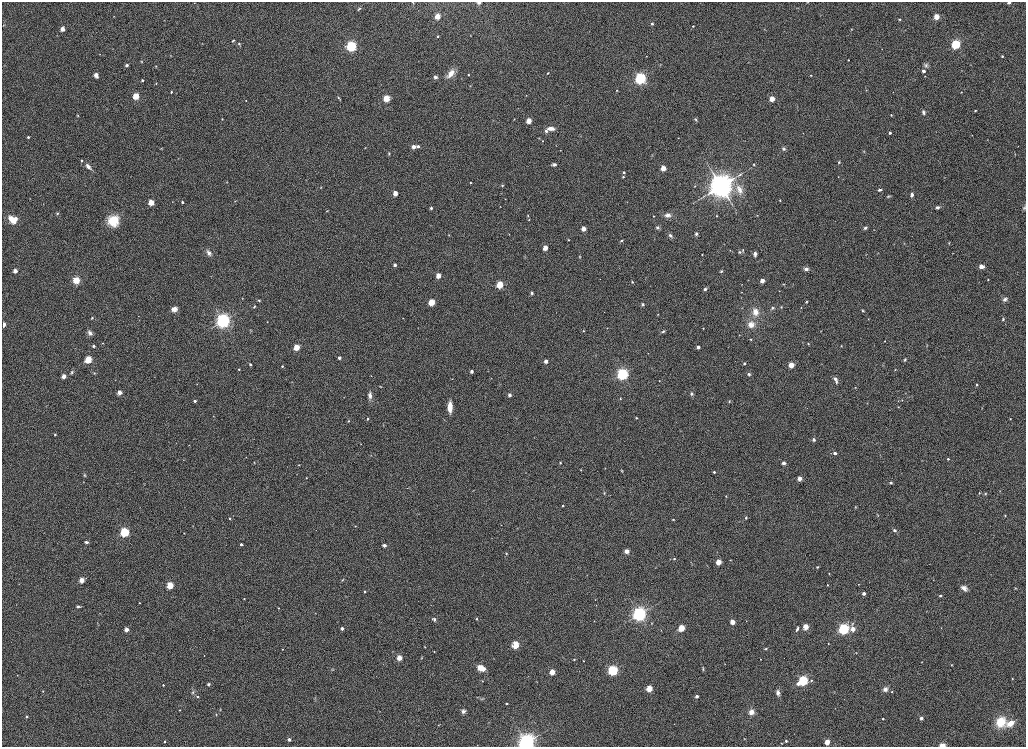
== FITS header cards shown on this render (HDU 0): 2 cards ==
NAXIS1  =                 2048
NAXIS2  =                 1489

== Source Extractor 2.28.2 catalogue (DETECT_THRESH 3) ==
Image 2048 x 1489 px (HDU 0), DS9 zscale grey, zoomed out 1/2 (1 PNG px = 2 x 2 image px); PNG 1028 x 749 px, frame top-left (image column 1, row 1489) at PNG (2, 2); no overlay
Background 1140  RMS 5.5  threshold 16.6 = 3 sigma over >= 5 px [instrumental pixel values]
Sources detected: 402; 3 cannot appear on this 1/2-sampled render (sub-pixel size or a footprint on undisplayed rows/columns) and are not listed; the other 399 listed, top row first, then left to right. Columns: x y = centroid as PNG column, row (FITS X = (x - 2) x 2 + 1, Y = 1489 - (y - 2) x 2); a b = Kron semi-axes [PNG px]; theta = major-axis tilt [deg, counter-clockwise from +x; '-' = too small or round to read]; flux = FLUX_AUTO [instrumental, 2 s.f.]
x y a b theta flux
479 2 3 2 - 7000
808 2 3 2 - 500
1009 2 2 2 - 5300
194 3 2 2 - 420
413 3 4 2 - 470
359 9 6 3 33 1400
114 16 3 2 - 380
437 16 3 3 - 42000
936 17 3 3 - 38000
899 19 3 3 - 1300
164 20 3 2 - 420
652 24 2 2 - 2600
3 25 5 3 - 1200
693 26 2 2 - 1200
62 29 3 3 - 20000
852 29 4 3 - 860
438 36 3 3 - 1300
233 41 5 3 - 1300
202 43 3 2 - 470
239 44 4 4 - 1600
956 44 3 3 - 220000
351 46 4 4 - 190000
100 54 2 2 - 410
170 55 4 2 - 720
646 56 2 2 - 420
1002 56 2 2 - 1900
848 60 2 2 - 710
141 62 4 3 - 990
127 65 2 2 - 4600
660 65 3 2 - 570
926 65 7 5 81 3200
156 66 3 3 - 910
923 71 3 3 - 5900
962 71 2 2 - 390
548 73 3 2 - 630
451 74 12 6 52 12000
96 75 3 3 - 18000
468 75 3 3 - 1100
811 75 3 3 - 790
925 76 3 2 - 450
435 77 5 4 - 3200
640 78 5 5 - 190000
142 80 2 2 - 2600
156 83 2 2 - 990
470 86 3 3 - 680
617 90 3 2 - 730
866 90 3 2 - 570
171 92 2 2 - 2200
893 92 2 1 - 350
961 92 4 2 - 540
526 95 2 1 - 490
136 96 3 3 - 60000
339 98 7 3 -51 1700
386 98 3 3 - 68000
772 99 3 3 - 32000
246 100 2 2 - 550
518 108 3 2 - 390
975 110 2 2 - 1500
923 112 5 3 - 3200
78 115 4 3 - 1000
891 115 2 2 - 1100
222 119 3 2 - 770
514 119 4 2 - 650
695 120 5 4 - 1700
529 121 3 3 - 37000
551 129 10 5 2 7200
546 131 5 4 - 2700
890 133 2 2 - 3900
972 135 2 2 - 400
28 137 2 2 - 2300
539 138 4 2 - 580
678 138 2 2 - 530
543 141 3 3 - 700
745 141 2 2 - 300
556 145 3 2 - 440
418 146 3 3 - 3100
413 147 3 2 - 14000
365 148 3 2 - 530
161 149 4 3 - 850
784 149 5 4 - 2100
560 150 3 2 - 620
864 152 5 2 - 820
389 153 5 3 - 1500
1015 154 4 2 - 440
652 155 4 3 - 890
178 158 3 2 - 450
81 160 3 3 - 2000
839 162 4 3 - 1500
554 164 6 3 4 3300
754 165 4 3 - 1300
88 166 8 4 -48 5600
663 168 3 3 - 33000
624 172 2 2 - 2300
739 175 14 3 28 3800
623 177 3 3 - 1300
838 177 2 2 - 330
226 182 2 2 - 490
470 183 2 2 - 1600
502 185 4 4 - 1300
694 186 3 2 - 660
721 186 10 9 - 640000
321 187 4 3 - 790
739 190 16 9 -62 12000
880 190 4 3 - 2400
395 193 3 3 - 19000
912 195 4 3 - 3700
704 196 12 3 33 3500
888 196 5 3 - 1400
30 198 3 2 - 430
780 200 3 2 - 800
235 201 3 2 - 540
151 202 3 3 - 47000
172 202 3 2 - 480
182 202 2 2 - 2300
500 207 2 2 - 500
938 207 5 3 - 2600
1024 207 6 3 60 1500
431 208 2 2 - 4000
327 211 4 3 - 870
57 213 3 3 - 1200
668 215 8 6 -1 7100
528 216 4 3 - 820
653 216 3 2 - 820
717 216 2 2 - 1000
757 216 3 2 - 420
16 219 3 3 - 6100
12 220 9 5 -53 17000
529 220 3 3 - 850
113 221 12 11 - 30000
657 227 5 4 - 2700
865 228 5 3 - 2800
583 229 3 3 - 21000
696 233 2 2 - 4800
509 234 2 2 - 580
449 235 3 2 - 680
670 235 6 4 -49 3200
654 239 3 2 - 400
569 240 3 3 - 740
621 241 4 3 - 1500
904 243 3 2 - 480
949 243 3 2 - 680
545 248 3 3 - 26000
743 250 5 3 - 1100
739 252 4 3 - 1600
209 253 8 5 -49 4700
952 253 3 2 - 350
702 254 2 2 - 750
755 254 6 4 86 3600
866 254 3 1 - 410
580 257 5 3 - 1200
395 265 2 2 - 5300
981 266 3 3 - 17000
806 269 5 4 - 4300
15 271 3 3 - 17000
721 271 3 3 - 1600
438 276 3 3 - 24000
76 280 8 8 - 12000
748 280 3 2 - 380
988 280 2 2 - 620
762 281 3 3 - 19000
632 282 3 3 - 1100
742 284 3 2 - 490
784 284 3 3 - 710
500 285 3 3 - 84000
705 289 5 4 - 2400
779 291 2 2 - 510
741 292 3 2 - 530
532 293 4 4 - 2100
242 298 3 2 - 400
1005 299 5 4 - 3500
259 300 4 3 - 1300
431 302 3 3 - 63000
806 302 4 3 - 1500
643 304 4 3 - 2300
254 307 4 3 - 1100
781 307 3 2 - 940
801 307 3 3 - 770
772 308 4 4 - 2000
174 309 7 6 - 7300
863 311 4 3 - 1400
755 312 8 7 - 11000
658 314 3 2 - 630
138 316 2 1 - 240
92 318 4 3 - 1200
403 318 2 1 - 270
868 319 3 2 - 410
1003 319 5 4 - 1700
223 321 6 6 - 240000
267 322 2 2 - 590
3 324 3 2 - 35000
751 325 7 7 - 9500
418 328 3 1 - 280
607 328 2 2 - 380
703 328 2 2 - 960
251 331 4 3 - 820
583 331 3 2 - 830
663 331 6 3 27 2300
821 331 3 2 - 430
90 333 7 6 - 4500
751 339 3 2 - 880
885 341 2 2 - 570
103 343 2 2 - 890
808 343 4 3 - 1200
927 345 3 2 - 640
93 346 2 2 - 3700
841 346 3 3 - 910
296 347 3 3 - 54000
698 347 2 2 - 6300
648 353 2 2 - 310
339 358 3 3 - 3500
88 359 3 3 - 87000
905 360 5 3 - 1300
546 361 3 2 - 13000
744 363 2 2 - 2300
250 364 2 2 - 2400
791 365 3 3 - 39000
282 366 2 2 - 1800
239 369 2 2 - 1400
895 370 4 3 - 770
472 371 2 2 - 6400
72 372 7 4 66 2400
94 373 5 3 - 1200
623 374 5 4 - 210000
749 374 4 4 - 2500
64 376 3 2 - 19000
371 376 2 1 - 390
452 379 3 2 - 340
835 379 6 4 -28 3800
659 381 3 3 - 610
836 382 5 4 - 2000
197 384 2 2 - 440
977 384 2 2 - 2400
855 387 3 2 - 580
119 392 3 2 - 19000
691 394 5 4 - 1800
370 395 10 4 -90 6300
509 395 2 2 - 7000
344 397 2 2 - 460
620 398 3 2 - 790
902 400 3 2 - 650
195 401 2 2 - 4400
729 401 3 3 - 990
867 403 4 2 - 590
450 407 9 4 89 19000
898 407 3 3 - 790
889 410 2 1 - 280
213 416 2 2 - 440
636 418 4 3 - 1300
368 419 2 2 - 1700
1010 419 2 2 - 800
349 421 3 3 - 1000
383 425 3 2 - 450
55 435 2 2 - 1800
534 437 2 1 - 300
814 439 4 4 - 2500
360 444 3 2 - 430
835 453 2 2 - 7100
371 455 3 2 - 400
246 457 2 2 - 540
948 459 2 2 - 2100
254 462 3 2 - 530
560 463 3 3 - 1200
784 463 5 4 - 3200
299 465 3 2 - 730
581 470 3 3 - 680
621 471 3 3 - 820
714 472 2 2 - 2700
526 473 3 2 - 460
84 475 4 3 - 1300
306 478 3 2 - 630
799 478 3 3 - 20000
83 482 3 2 - 600
145 483 3 2 - 430
891 483 4 3 - 2300
555 487 3 2 - 370
408 488 3 2 - 510
604 493 6 3 -84 1300
979 493 4 3 - 1100
985 493 4 3 - 1300
726 496 3 3 - 910
563 506 2 2 - 1600
855 507 4 3 - 810
878 515 5 3 - 980
1005 516 3 3 - 1000
230 518 2 2 - 920
746 518 4 3 - 1700
673 519 3 2 - 780
501 525 2 1 - 520
355 526 2 2 - 630
517 528 3 3 - 690
894 530 4 4 - 2800
124 532 3 3 - 200000
184 533 3 2 - 540
86 542 4 3 - 3100
241 544 2 2 - 4200
384 545 4 3 - 3600
627 551 3 2 - 17000
506 554 3 3 - 1100
674 559 3 2 - 1400
730 560 3 2 - 610
719 562 3 3 - 41000
817 567 3 2 - 1300
829 573 4 3 - 920
82 580 3 3 - 31000
342 580 4 2 - 940
858 584 3 2 - 490
170 585 3 3 - 81000
827 585 3 3 - 930
964 588 8 5 -40 6300
1015 588 4 3 - 900
365 591 2 2 - 2000
864 593 2 2 - 7900
940 596 3 3 - 1700
244 598 2 2 - 670
595 600 3 2 - 490
139 603 2 2 - 960
596 605 2 2 - 470
78 606 6 3 -7 2400
278 608 2 2 - 960
315 613 2 2 - 380
639 614 6 6 - 260000
434 619 5 4 - 2500
477 619 2 2 - 1300
594 621 2 2 - 450
732 622 3 3 - 26000
852 624 5 4 - 2000
806 627 7 6 - 6900
342 628 2 2 - 7000
681 628 3 3 - 71000
941 628 3 2 - 530
126 629 3 2 - 16000
797 629 6 3 66 2400
844 629 5 5 - 160000
853 629 3 3 - 17000
661 630 2 2 - 300
828 644 2 1 - 470
515 645 3 3 - 97000
425 647 3 2 - 650
766 648 4 3 - 1100
282 649 2 2 - 590
392 651 2 2 - 410
434 652 2 2 - 900
856 653 4 2 - 400
204 656 2 1 - 370
399 658 3 3 - 36000
422 658 4 2 - 850
574 659 3 3 - 1000
760 659 2 2 - 480
583 661 2 2 - 580
922 662 3 2 - 420
725 664 3 2 - 420
951 665 2 2 - 830
481 668 8 5 -28 14000
703 669 6 3 -90 1400
332 670 5 3 - 1100
613 670 3 3 - 310000
552 672 3 3 - 44000
17 675 3 2 - 640
1012 678 2 2 - 640
811 680 3 3 - 1500
482 681 3 3 - 780
803 681 3 3 - 290000
537 682 2 2 - 370
798 683 3 3 - 6500
208 684 4 4 - 1800
163 685 2 2 - 1500
649 688 3 3 - 61000
885 689 6 5 - 6200
43 691 3 2 - 860
949 691 2 2 - 330
193 692 6 5 - 2500
892 692 3 3 - 910
778 693 6 4 -79 4900
697 696 2 2 - 6400
198 697 3 3 - 1200
477 697 3 3 - 660
482 698 7 4 -12 1800
507 703 2 2 - 990
220 709 4 3 - 820
180 710 2 2 - 760
380 711 2 1 - 270
463 711 6 5 - 3500
751 712 6 5 - 9500
216 714 4 3 - 1100
27 716 3 3 - 1900
921 718 2 2 - 7400
883 719 2 2 - 1700
1001 722 8 7 - 31000
1010 723 7 4 30 12000
438 725 3 2 - 660
289 739 2 2 - 6900
744 739 3 2 - 530
164 741 2 2 - 1600
786 741 2 2 - 1800
526 742 8 7 - 290000
827 742 3 3 - 37000
782 743 2 2 - 570
477 745 2 2 - 390
942 746 3 2 - 26000
At the frame edge (FLAGS 8, measured only in part): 7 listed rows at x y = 479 2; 808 2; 1009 2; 413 3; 3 324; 526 742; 942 746
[3 sub-pixel or undisplayed-footprint detections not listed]